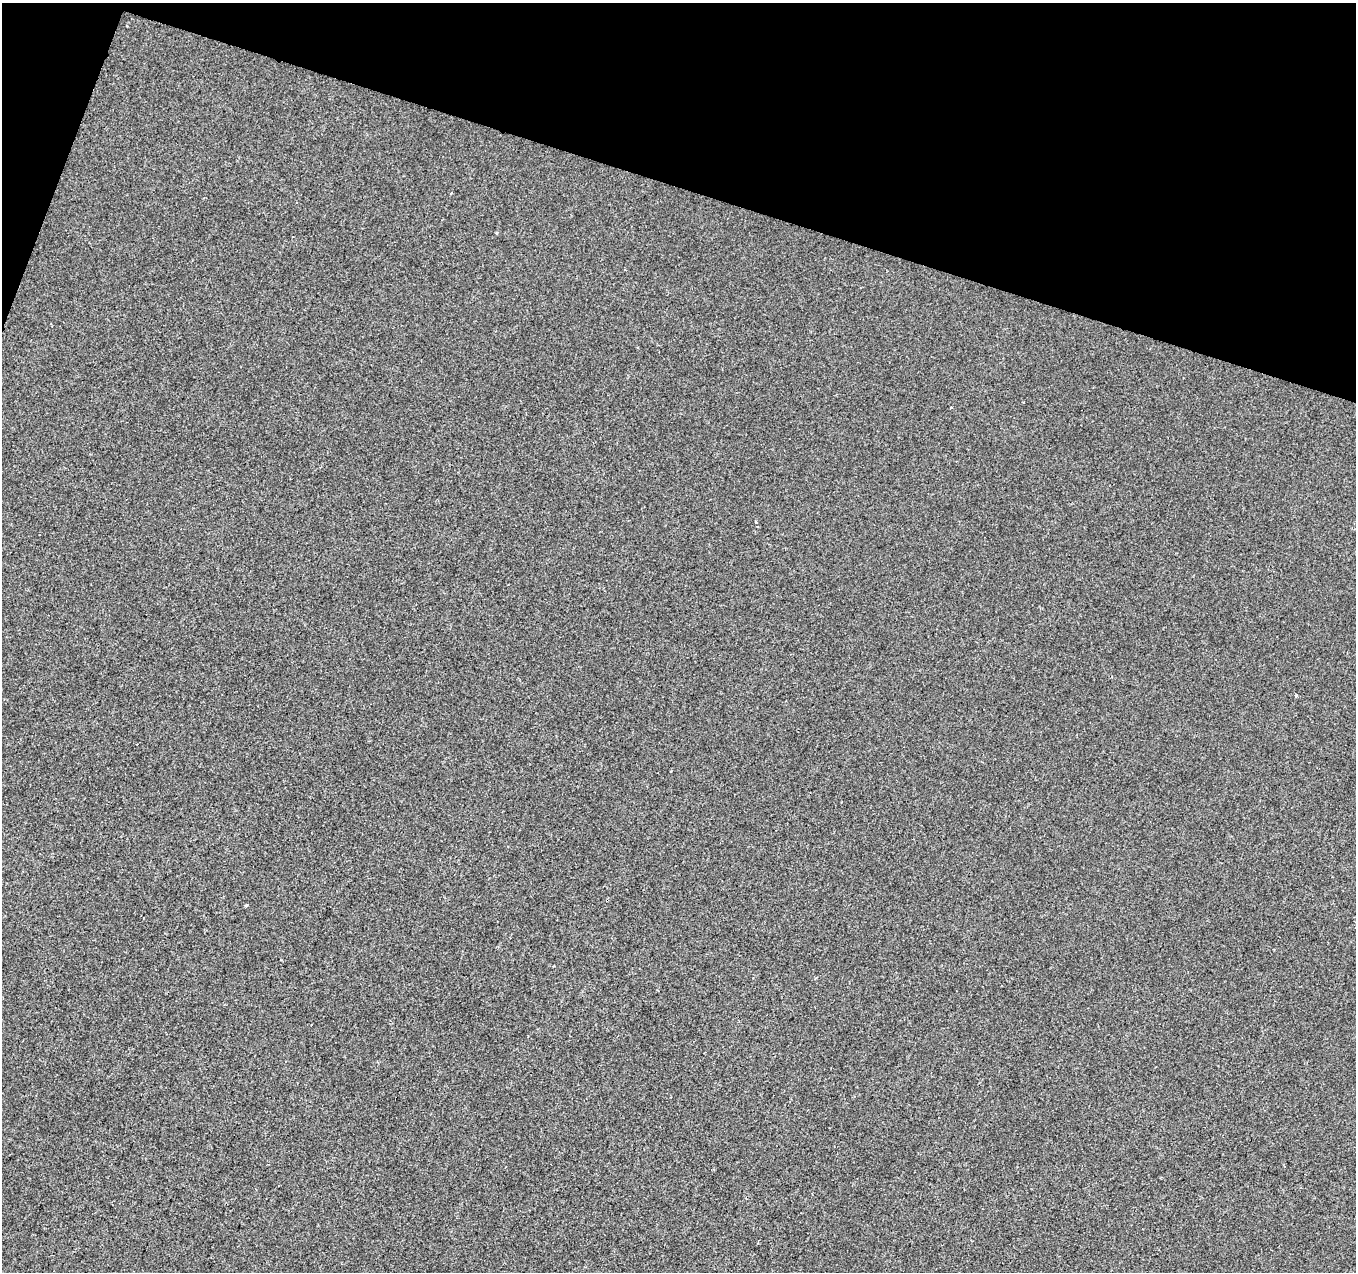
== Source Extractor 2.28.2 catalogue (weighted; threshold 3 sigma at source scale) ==
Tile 2 of 4 x 4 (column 2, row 1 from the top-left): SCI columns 1362-2715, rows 4090-5359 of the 5422 x 5573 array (HDU 1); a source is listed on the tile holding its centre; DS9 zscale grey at full resolution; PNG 1358 x 1274 px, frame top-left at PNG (2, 3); no overlay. Shown black and unused: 16% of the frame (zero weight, under 2 of 3 exposures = <1% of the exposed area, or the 3 px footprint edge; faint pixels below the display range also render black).
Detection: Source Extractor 2.28.2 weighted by HDU 2 'WHT'; one run over the whole footprint, this tile lists its part. Background -5.66e-04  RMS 0.0041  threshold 0.0187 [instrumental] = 3 sigma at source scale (4.5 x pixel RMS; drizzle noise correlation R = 1.50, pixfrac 1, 0.0396/0.0396 arcsec/px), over >= 5 px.
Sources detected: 6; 1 cosmic-ray / hot-pixel residue — not listed; the other 5 listed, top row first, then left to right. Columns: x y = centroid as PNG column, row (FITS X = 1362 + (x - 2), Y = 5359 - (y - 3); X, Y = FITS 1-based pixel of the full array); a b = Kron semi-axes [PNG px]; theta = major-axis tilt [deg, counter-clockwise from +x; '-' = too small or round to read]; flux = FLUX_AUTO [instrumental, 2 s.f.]
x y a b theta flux
496 233 4 3 - 0.49
951 408 3 2 - 0.41
756 522 3 2 - 0.39
1296 695 3 3 - 1.4
246 905 4 3 - 0.51